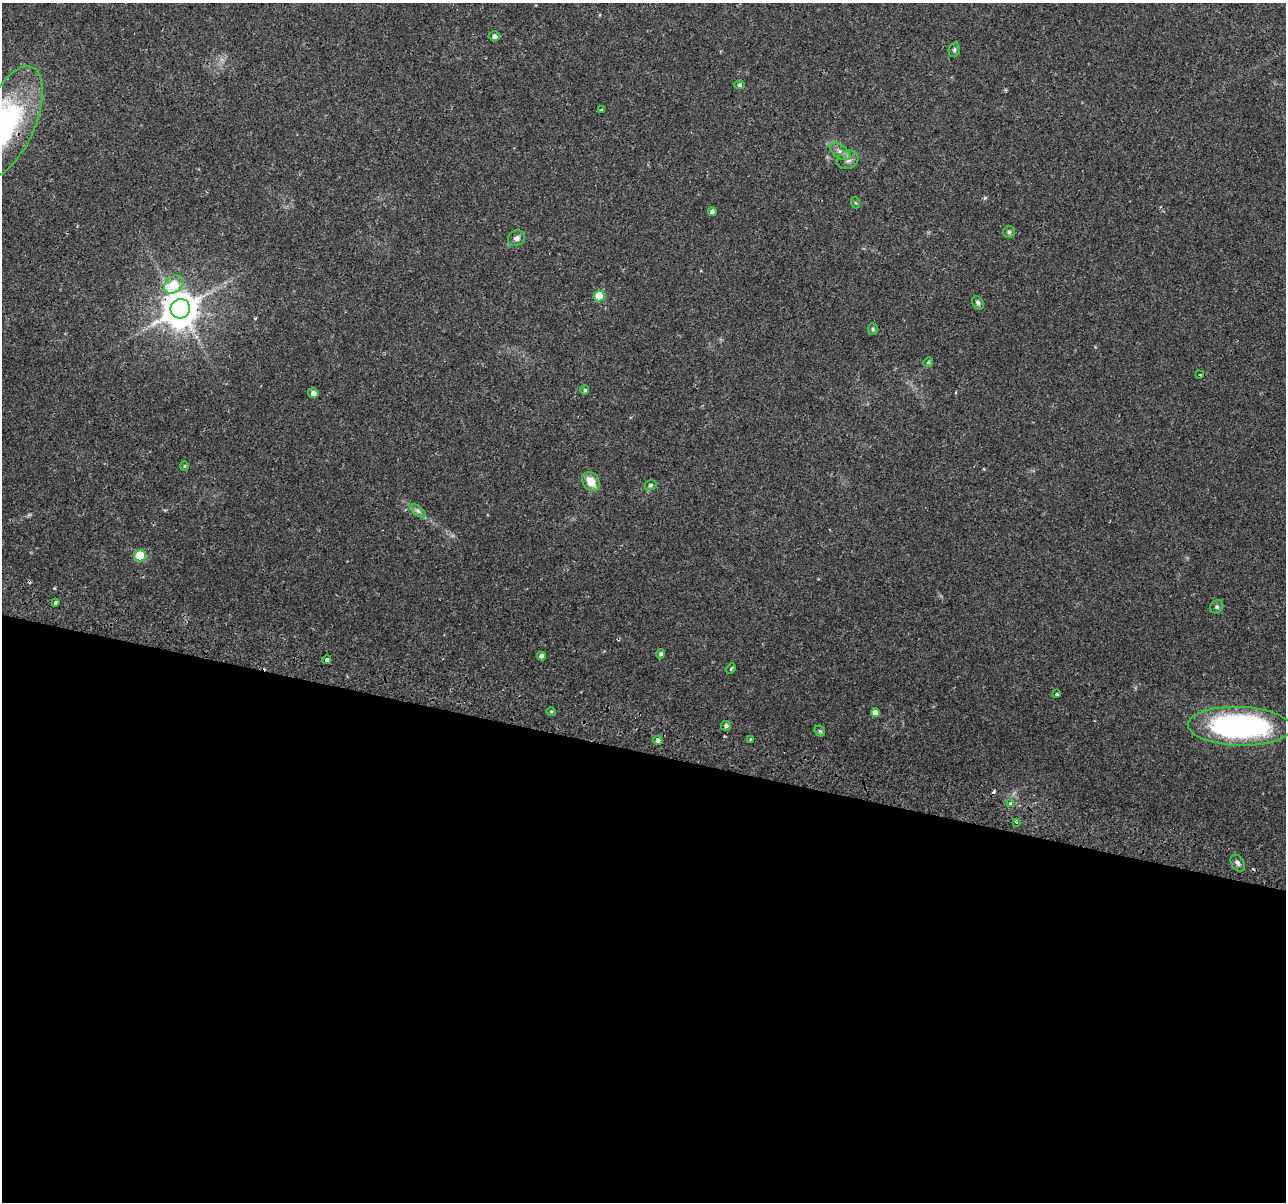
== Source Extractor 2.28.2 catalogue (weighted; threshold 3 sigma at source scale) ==
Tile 14 of 4 x 4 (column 2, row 4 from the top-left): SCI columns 1351-2634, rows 294-1493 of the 5279 x 5444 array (HDU 1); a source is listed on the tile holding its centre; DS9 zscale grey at full resolution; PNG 1288 x 1204 px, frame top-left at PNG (2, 3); each listed source drawn as its Kron ellipse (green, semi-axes under 4 px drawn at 4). Shown black and unused: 38% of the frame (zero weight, under 2 of 3 exposures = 5% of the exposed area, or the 3 px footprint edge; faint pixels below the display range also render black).
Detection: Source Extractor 2.28.2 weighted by HDU 2 'WHT'; one run over the whole footprint, this tile lists its part. Background 0.0342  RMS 0.0034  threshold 0.0154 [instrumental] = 3 sigma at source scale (4.5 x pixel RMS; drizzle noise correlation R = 1.50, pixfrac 1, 0.0396/0.0396 arcsec/px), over >= 5 px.
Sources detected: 45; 3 cosmic-ray / hot-pixel residue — neither listed nor drawn; the other 42 listed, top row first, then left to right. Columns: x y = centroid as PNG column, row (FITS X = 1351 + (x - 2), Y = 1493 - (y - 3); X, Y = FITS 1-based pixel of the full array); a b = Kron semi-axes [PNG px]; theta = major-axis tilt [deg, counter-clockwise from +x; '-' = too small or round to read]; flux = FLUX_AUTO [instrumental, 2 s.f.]
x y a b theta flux
495 36 5 5 - 1.3
954 50 7 5 76 0.66
739 85 5 4 - 0.56
601 110 4 3 - 0.32
9 122 60 26 67 42
840 152 12 6 -36 1.6
847 160 11 9 19 1.9
856 203 5 3 - 0.36
712 212 4 4 - 1.4
1009 232 6 6 - 0.58
516 238 9 7 29 1.2
174 285 11 8 38 9.8
599 296 5 5 - 9.7
978 303 7 5 -56 0.75
180 309 10 9 - 790
873 329 6 5 - 0.54
928 362 5 4 - 0.47
1200 374 3 2 - 0.25
585 390 5 4 - 0.6
313 393 5 5 - 1.5
184 466 4 4 - 0.4
591 482 10 8 -56 5
651 485 6 5 - 0.58
418 511 9 4 -36 0.93
140 556 5 5 - 18
55 603 3 3 - 2.5
1217 607 7 6 - 0.66
661 654 4 4 - 0.8
541 656 4 4 - 1.5
327 660 4 3 - 1.9
731 668 5 3 - 0.41
1057 694 3 3 - 0.71
551 712 5 3 - 0.45
875 713 4 4 - 2.1
726 726 5 5 - 0.95
1239 726 52 19 -2 92
820 731 6 4 -46 0.5
750 739 3 3 - 1
658 740 4 4 - 1.2
1011 803 4 4 - 1.5
1016 822 3 3 - 0.37
1238 863 9 6 -56 1.2
Overlapping masked pixels (flux is a lower limit): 3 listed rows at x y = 9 122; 180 309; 327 660